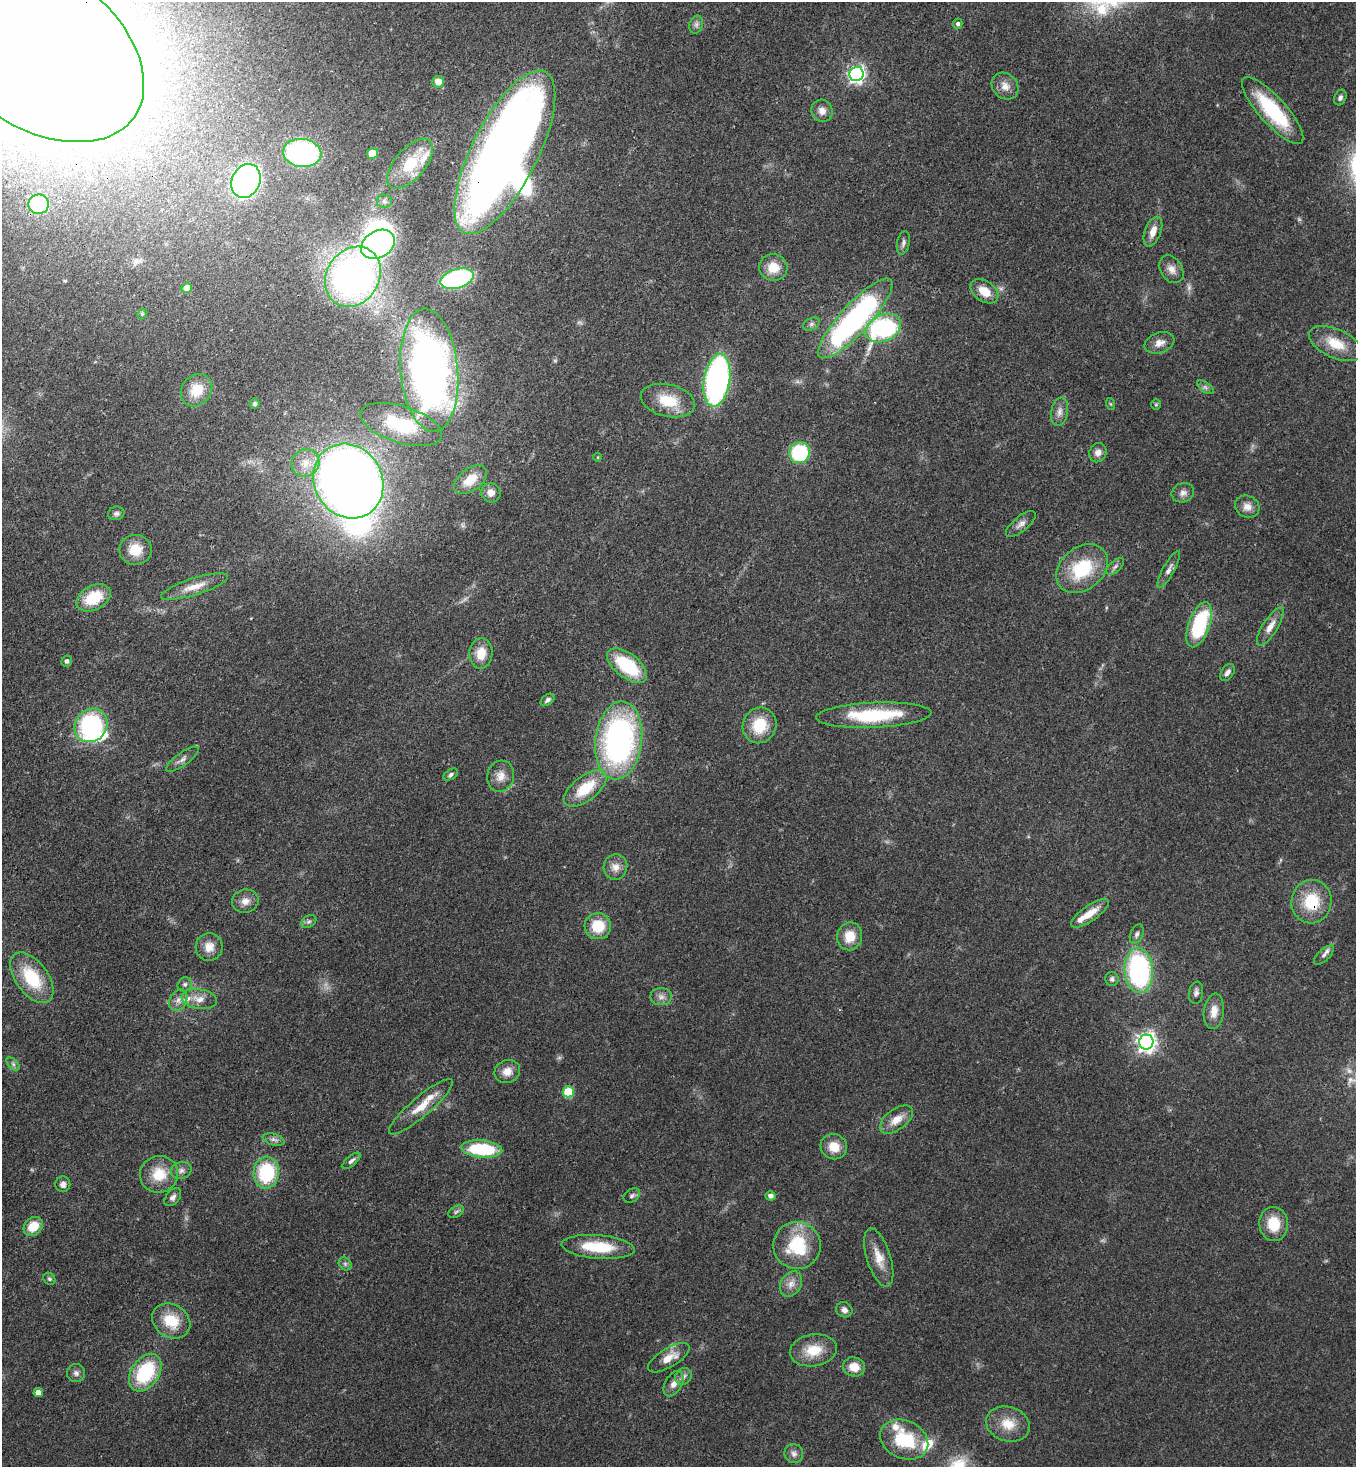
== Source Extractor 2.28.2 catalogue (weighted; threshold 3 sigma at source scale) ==
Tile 11 of 4 x 4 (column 3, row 3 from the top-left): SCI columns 3072-4425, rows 1525-2989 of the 6003 x 5980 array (HDU 1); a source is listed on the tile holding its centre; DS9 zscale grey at full resolution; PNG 1358 x 1469 px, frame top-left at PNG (2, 2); each listed source drawn as its Kron ellipse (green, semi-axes under 4 px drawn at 4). Shown black and unused: <1% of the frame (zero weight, under 3 of 4 exposures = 7% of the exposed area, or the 3 px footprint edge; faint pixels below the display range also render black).
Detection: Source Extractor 2.28.2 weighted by HDU 2 'WHT'; one run over the whole footprint, this tile lists its part. Background 0.0899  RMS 0.0041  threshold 0.0183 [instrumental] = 3 sigma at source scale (4.5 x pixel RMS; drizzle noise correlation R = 1.50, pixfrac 1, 0.05/0.05 arcsec/px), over >= 5 px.
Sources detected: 151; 6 too faint to see at this stretch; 8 inside a brighter object's white glare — neither listed nor drawn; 6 inside a brighter listed object's ellipse — not listed separately; the other 131 listed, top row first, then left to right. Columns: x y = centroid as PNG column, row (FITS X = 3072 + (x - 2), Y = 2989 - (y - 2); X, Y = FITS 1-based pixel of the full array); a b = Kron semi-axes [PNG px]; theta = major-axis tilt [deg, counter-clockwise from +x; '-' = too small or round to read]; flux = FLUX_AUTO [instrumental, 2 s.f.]
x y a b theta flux
958 24 5 4 - 1.1
696 25 9 6 75 1.4
31 44 126 79 -35 2000
857 74 7 7 - 130
438 82 6 6 - 4.6
1005 86 14 12 -45 4
1340 98 8 6 68 1.1
1273 110 43 13 -48 31
822 111 11 10 - 3
505 152 90 33 63 430
302 153 19 14 -7 84
372 154 5 5 - 11
410 164 30 15 49 17
246 181 17 14 64 160
384 201 7 6 - 1.4
39 204 10 10 - 29
1153 232 15 8 69 4.4
903 243 12 6 78 1.5
378 244 18 13 31 100
773 267 14 13 - 7.2
1171 269 15 10 -58 3.3
353 277 31 26 58 200
457 279 17 9 17 61
187 288 5 5 - 4
984 291 15 10 -36 6.7
142 314 6 4 45 0.66
855 318 52 14 47 110
811 324 9 6 28 1.2
883 328 18 13 26 60
1159 343 15 10 18 3.4
1335 344 28 14 -25 10
429 370 62 28 -85 250
717 380 26 13 81 120
1205 387 10 5 -36 1.3
196 390 17 14 49 8.2
668 401 27 16 -13 13
255 404 5 5 - 0.99
1111 404 6 4 -70 0.51
1156 405 5 4 - 0.56
1059 412 14 8 79 2.8
401 425 42 18 -17 23
799 453 10 10 - 31
1098 453 10 8 67 2.5
597 457 4 3 - 0.39
305 463 14 13 - 6.3
470 480 18 11 38 7.3
348 481 38 34 -60 480
491 493 10 9 - 3.2
1183 493 11 9 22 2.3
1247 507 12 11 - 3.4
116 513 8 6 16 1.2
1021 524 18 7 39 2.6
135 550 16 15 - 8.2
1115 566 11 5 41 1.3
1082 569 28 21 39 24
1169 569 21 5 61 2.4
194 587 35 8 17 6.8
93 598 18 12 28 15
1199 625 23 10 70 34
1270 626 22 7 58 4.4
481 653 15 11 86 7
66 661 6 5 - 1.2
627 666 23 12 -38 25
1227 672 9 6 55 1.7
548 700 8 5 37 1.4
874 715 58 12 2 30
91 725 17 15 49 54
760 725 18 16 64 14
619 740 39 23 83 120
182 759 19 6 36 2.2
451 774 8 5 33 1.2
501 776 16 13 73 4.5
585 788 25 12 37 15
615 867 13 12 - 3.7
245 901 13 11 10 3.4
1311 902 22 20 80 17
1090 913 22 7 35 6.6
309 922 8 6 32 1.1
598 926 13 13 - 12
1137 934 10 6 68 1.3
850 936 14 12 72 7.8
209 947 14 13 - 4.8
1324 955 13 5 43 1.6
1139 970 23 14 -85 73
32 978 29 16 -53 20
1112 979 7 6 - 1.2
185 984 7 6 - 1.2
1196 993 11 7 80 1.6
661 997 10 8 0 2.2
199 999 18 10 -9 4.5
178 1000 11 8 60 2.6
1214 1011 18 10 83 4.6
1146 1042 7 7 - 210
13 1064 8 4 -45 1
507 1071 13 11 23 4.1
568 1092 5 5 - 20
421 1107 41 10 40 8.8
896 1120 19 10 37 5.5
274 1139 11 5 -15 1.6
834 1147 13 12 - 7
482 1149 20 8 -5 28
351 1161 11 5 41 1.3
181 1171 10 8 14 1.9
266 1172 16 13 84 29
159 1174 19 18 - 11
63 1184 8 7 - 2
632 1196 9 6 34 1.2
770 1196 5 4 - 1.9
173 1197 10 6 49 1.6
456 1212 8 5 30 1.1
1274 1224 17 14 -84 11
33 1226 10 8 43 7.8
797 1245 24 23 - 25
598 1247 36 12 -5 18
879 1258 30 12 -73 7.3
345 1264 7 6 - 1.1
49 1279 6 5 - 0.78
791 1284 13 10 60 3.5
844 1310 8 7 - 1.8
171 1321 20 16 -33 12
813 1350 24 16 10 10
669 1358 23 9 31 6.4
854 1367 11 9 -17 5.7
76 1373 9 9 - 1.6
145 1373 21 14 56 28
683 1376 9 8 - 1.8
674 1384 14 8 59 3.1
38 1393 4 4 - 3.1
1008 1424 22 17 -16 8.9
904 1440 25 19 -24 25
794 1454 9 9 - 1.9
Overlapping masked pixels (flux is a lower limit): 4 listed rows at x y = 31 44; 505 152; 429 370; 1311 902
Isophote crosses this tile's border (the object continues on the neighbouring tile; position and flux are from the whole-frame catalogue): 1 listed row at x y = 31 44